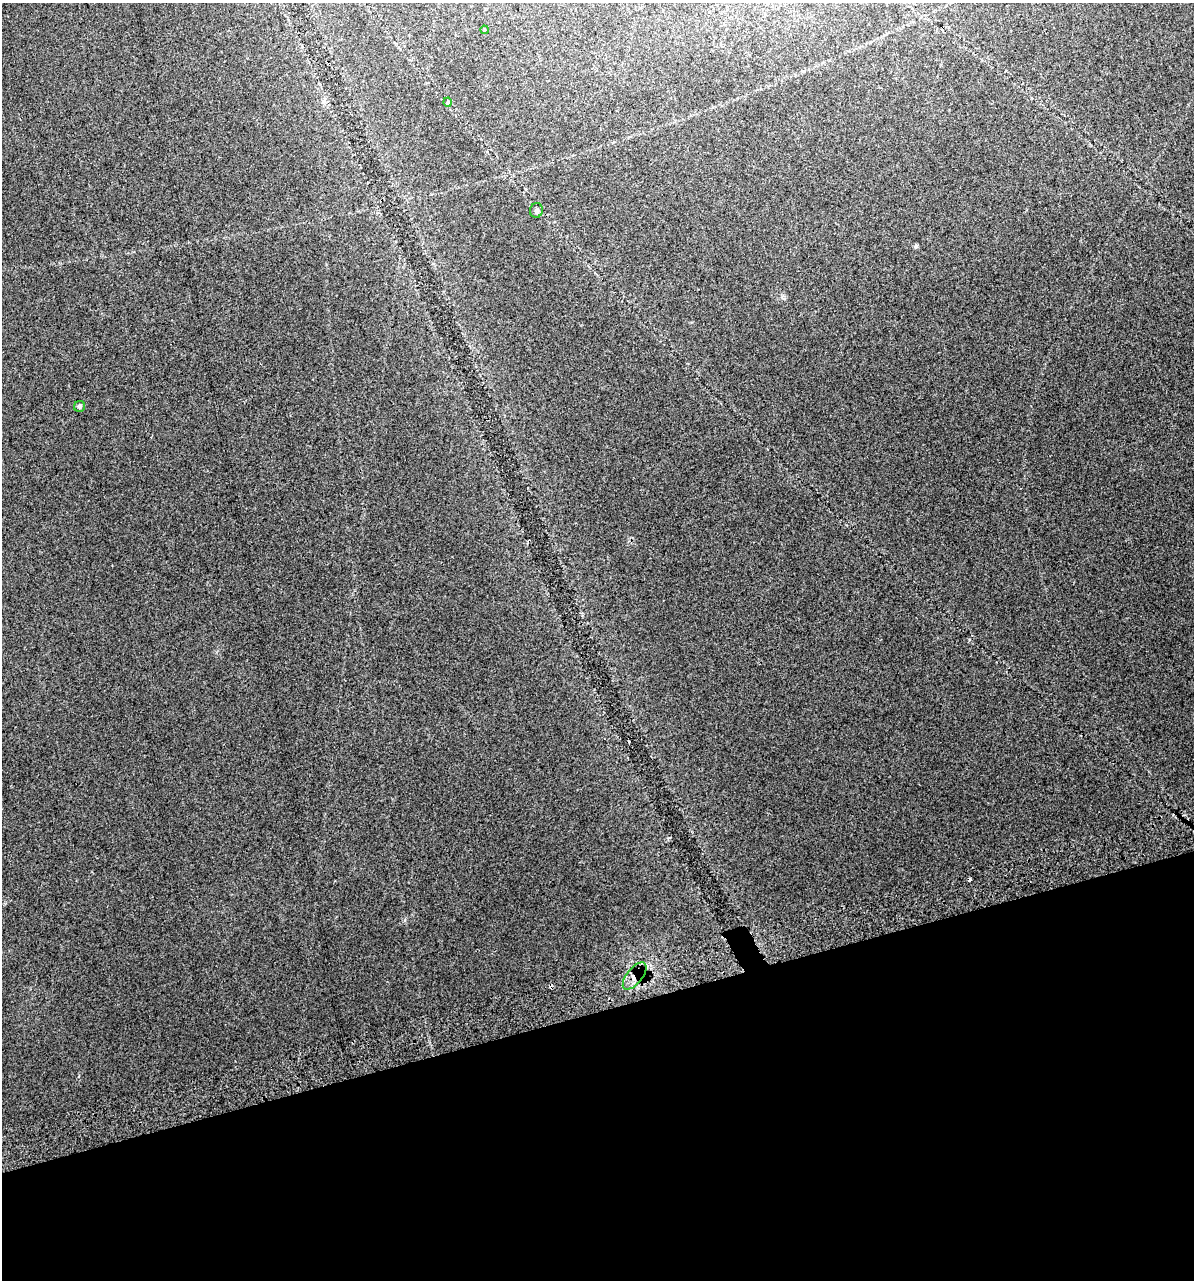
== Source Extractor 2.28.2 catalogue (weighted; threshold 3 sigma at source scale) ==
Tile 14 of 4 x 4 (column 2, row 4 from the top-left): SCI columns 1247-2438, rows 43-1320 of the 4924 x 5196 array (HDU 1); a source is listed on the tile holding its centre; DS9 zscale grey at full resolution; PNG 1196 x 1282 px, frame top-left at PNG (2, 3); each listed source drawn as its Kron ellipse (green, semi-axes under 4 px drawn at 4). Shown black and unused: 21% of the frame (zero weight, under 2 of 3 exposures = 4% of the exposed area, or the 3 px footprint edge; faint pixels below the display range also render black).
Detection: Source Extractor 2.28.2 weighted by HDU 2 'WHT'; one run over the whole footprint, this tile lists its part. Background 0.0275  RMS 0.012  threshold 0.0538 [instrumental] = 3 sigma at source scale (4.5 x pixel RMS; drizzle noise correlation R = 1.50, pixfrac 1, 0.0396/0.0396 arcsec/px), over >= 5 px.
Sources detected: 7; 2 cosmic-ray / hot-pixel residue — neither listed nor drawn; the other 5 listed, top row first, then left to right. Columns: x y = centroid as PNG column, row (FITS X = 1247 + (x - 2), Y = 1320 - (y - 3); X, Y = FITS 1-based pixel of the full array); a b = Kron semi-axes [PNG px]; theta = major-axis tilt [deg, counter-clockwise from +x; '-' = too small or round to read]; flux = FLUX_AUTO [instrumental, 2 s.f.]
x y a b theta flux
485 30 4 3 - 1.1
447 102 4 4 - 3.2
536 210 7 6 - 2.7
80 406 5 5 - 2.6
635 976 16 8 52 11
Overlapping masked pixels (flux is a lower limit): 1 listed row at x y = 635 976